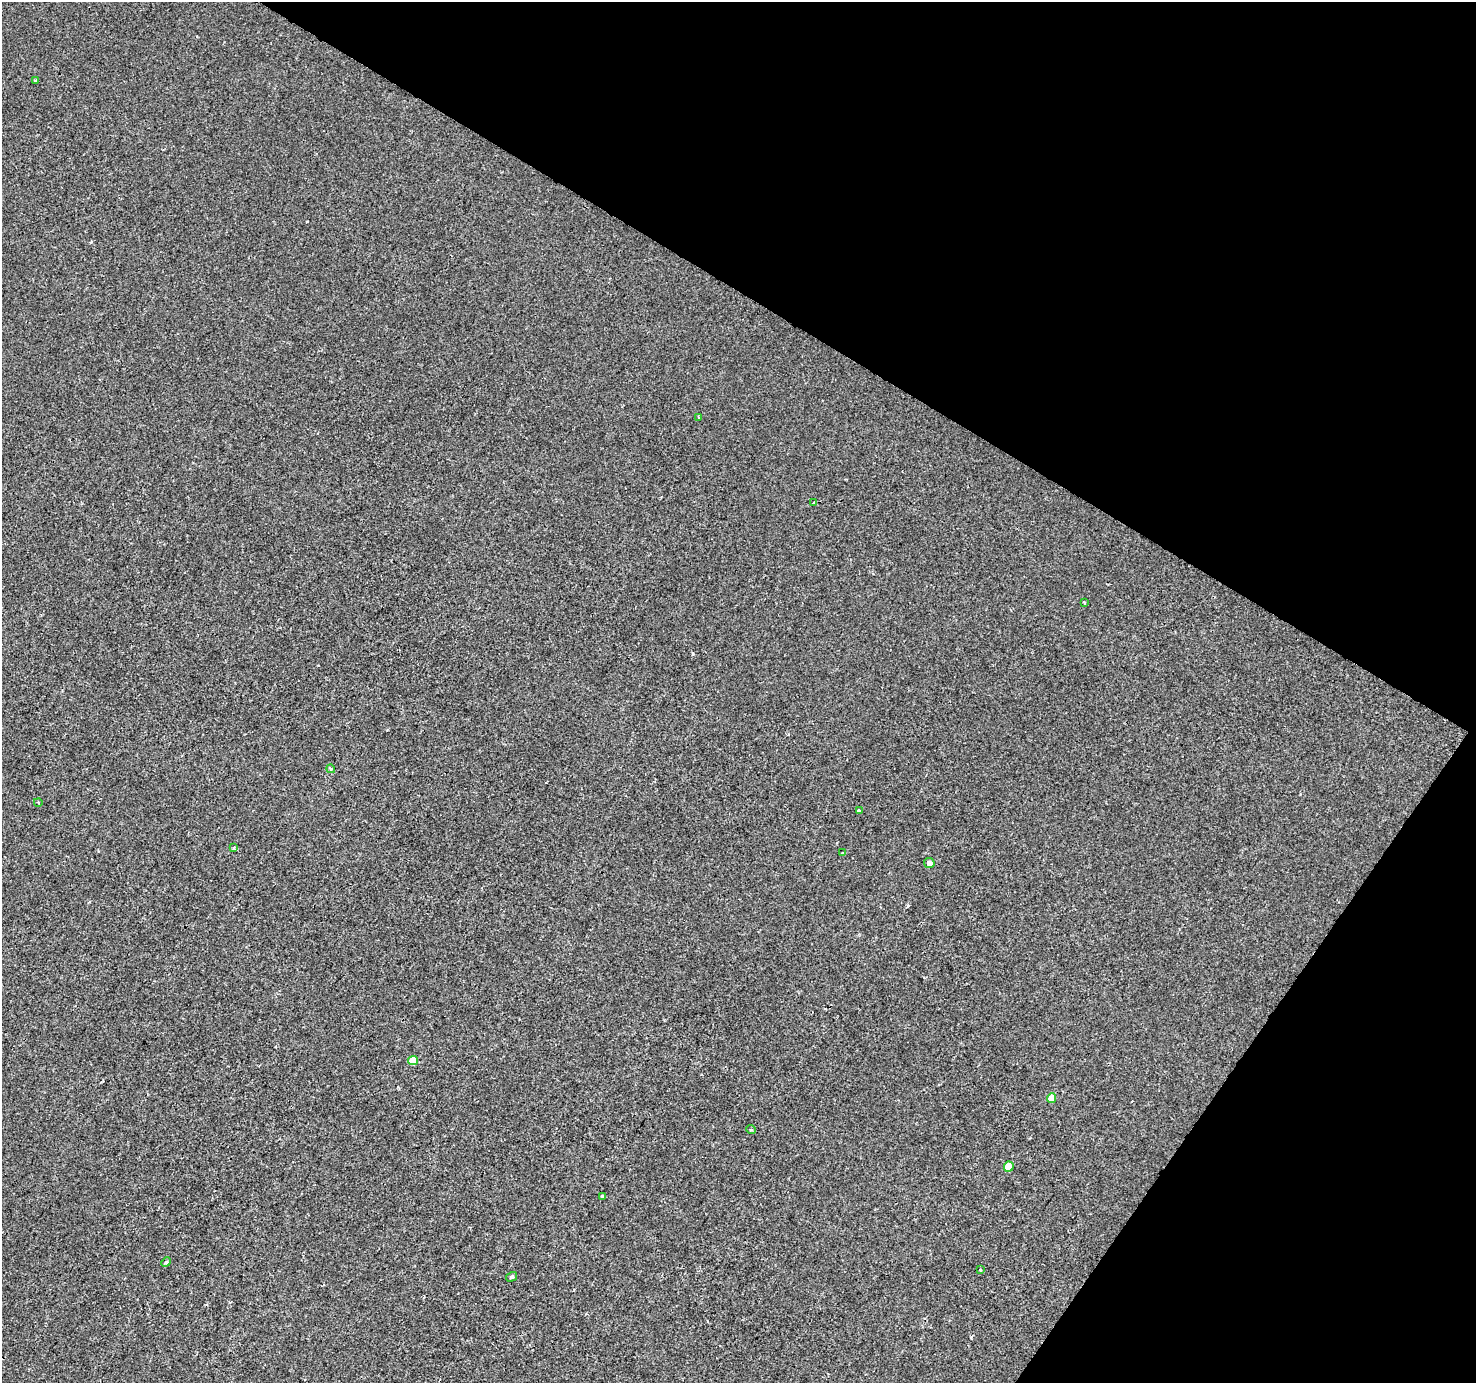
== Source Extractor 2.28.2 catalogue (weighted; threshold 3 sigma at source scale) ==
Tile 8 of 4 x 4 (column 4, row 2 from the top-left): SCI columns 4422-5895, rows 2950-4330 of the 5901 x 5965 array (HDU 1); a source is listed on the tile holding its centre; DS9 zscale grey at full resolution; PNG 1478 x 1385 px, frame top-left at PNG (2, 2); each listed source drawn as its Kron ellipse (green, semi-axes under 4 px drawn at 4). Shown black and unused: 29% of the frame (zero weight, under 2 of 3 exposures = <1% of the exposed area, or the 3 px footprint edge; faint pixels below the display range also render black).
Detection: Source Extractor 2.28.2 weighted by HDU 2 'WHT'; one run over the whole footprint, this tile lists its part. Background 0.00173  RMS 0.0043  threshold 0.0194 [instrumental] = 3 sigma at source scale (4.5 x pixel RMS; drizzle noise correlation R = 1.50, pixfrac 1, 0.0396/0.0396 arcsec/px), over >= 5 px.
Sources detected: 18; all 18 listed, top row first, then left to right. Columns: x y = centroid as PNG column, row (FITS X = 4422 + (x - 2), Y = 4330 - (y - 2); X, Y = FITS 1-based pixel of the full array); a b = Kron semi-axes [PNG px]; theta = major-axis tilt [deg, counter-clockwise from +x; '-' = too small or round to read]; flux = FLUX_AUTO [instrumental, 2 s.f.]
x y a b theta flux
36 81 4 3 - 2.1
699 417 3 2 - 0.48
813 503 3 2 - 0.45
1084 603 4 2 - 0.43
331 769 4 3 - 1.1
38 802 4 3 - 0.38
859 811 3 3 - 2.3
234 848 4 3 - 0.88
842 853 3 3 - 0.52
929 863 5 5 - 2
413 1060 5 4 - 7.2
1052 1098 5 4 - 4.6
751 1129 5 3 - 0.43
1009 1167 5 5 - 6
603 1196 3 3 - 0.95
166 1262 5 4 - 0.5
980 1270 4 3 - 0.4
512 1277 5 4 - 0.73
Unlisted compact peaks at least as high as the median listed source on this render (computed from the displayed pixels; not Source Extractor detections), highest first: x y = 693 654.